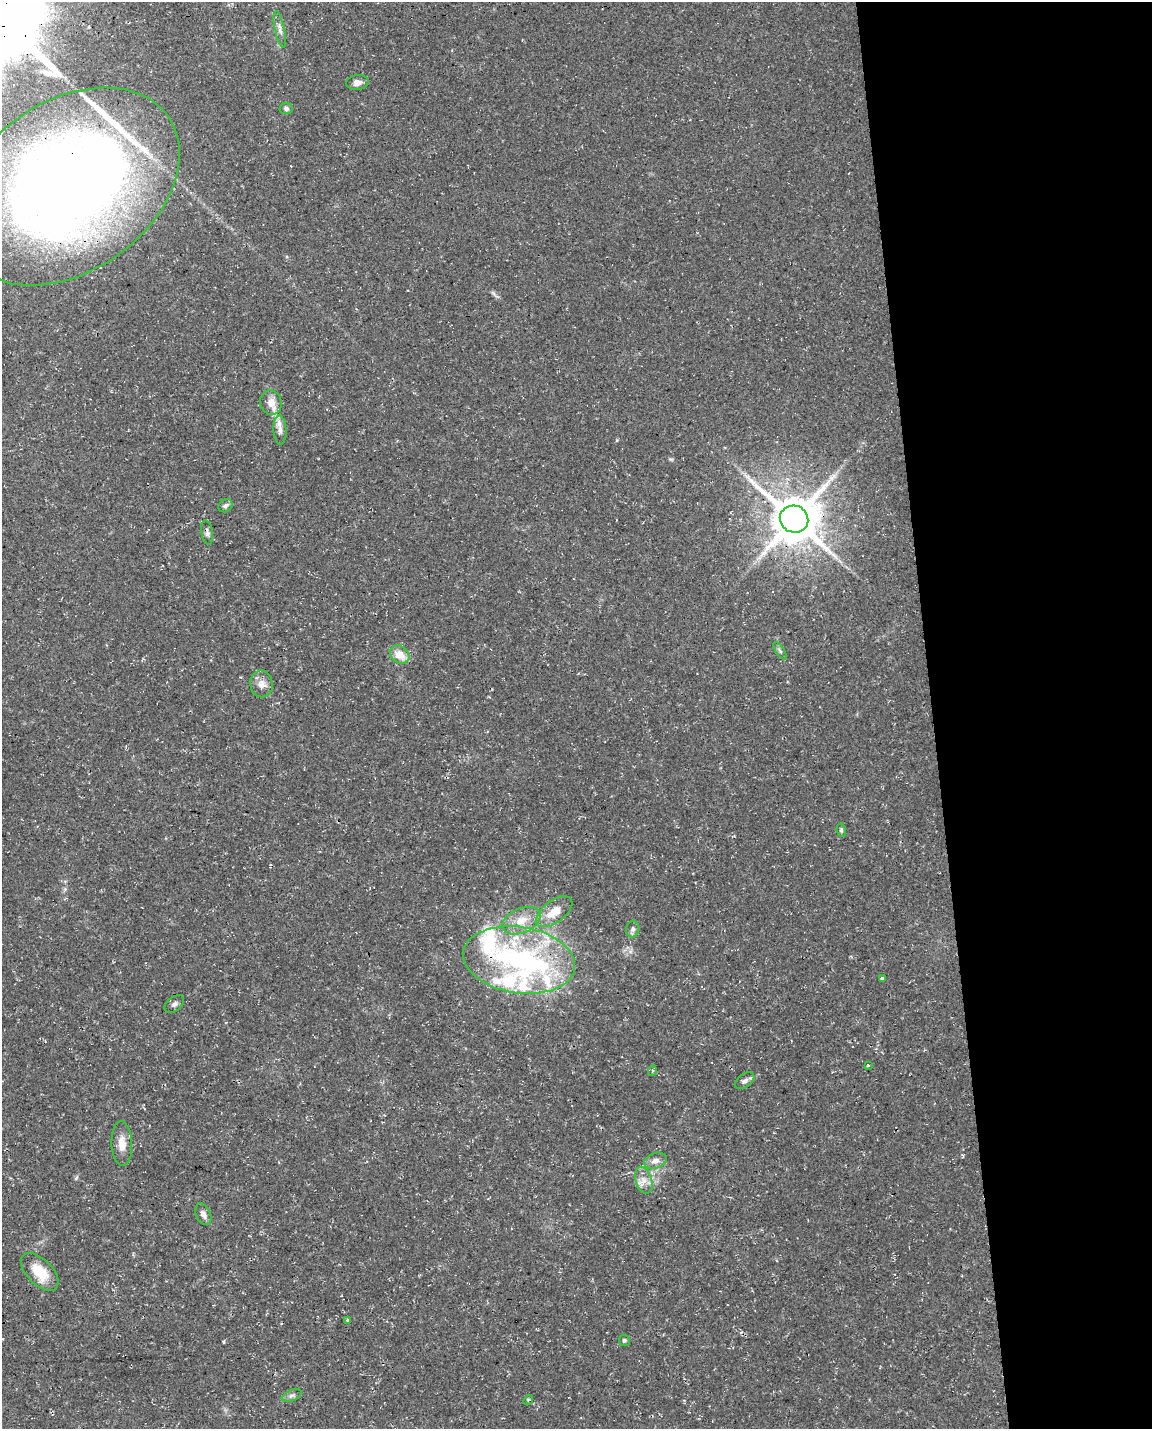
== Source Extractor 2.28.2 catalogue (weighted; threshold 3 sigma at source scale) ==
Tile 8 of 4 x 3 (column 4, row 2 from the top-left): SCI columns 3449-4598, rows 1485-2911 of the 4598 x 4353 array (HDU 1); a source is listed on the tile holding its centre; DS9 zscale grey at full resolution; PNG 1154 x 1431 px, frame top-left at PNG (2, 2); each listed source drawn as its Kron ellipse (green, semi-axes under 4 px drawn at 4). Shown black and unused: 19% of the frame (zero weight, under 3 of 4 exposures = <1% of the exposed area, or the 3 px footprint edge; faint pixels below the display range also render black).
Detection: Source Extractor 2.28.2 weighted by HDU 2 'WHT'; one run over the whole footprint, this tile lists its part. Background 0.0367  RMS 0.0033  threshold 0.015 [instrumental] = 3 sigma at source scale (4.5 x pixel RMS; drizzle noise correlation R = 1.50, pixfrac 1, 0.0396/0.0396 arcsec/px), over >= 5 px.
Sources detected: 39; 2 inside a brighter object's white glare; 1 cosmic-ray / hot-pixel residue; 1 long thin detection or spike segment (spike, bleed or trail) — neither listed nor drawn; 4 inside a brighter listed object's ellipse — not listed separately; the other 31 listed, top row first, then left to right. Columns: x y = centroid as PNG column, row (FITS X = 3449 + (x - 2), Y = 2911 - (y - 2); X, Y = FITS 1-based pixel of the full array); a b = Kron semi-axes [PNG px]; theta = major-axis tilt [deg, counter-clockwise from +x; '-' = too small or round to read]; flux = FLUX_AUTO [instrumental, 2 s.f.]
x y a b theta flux
280 29 19 5 -78 1.6
357 82 11 7 8 1.8
286 108 6 5 - 0.73
68 186 122 85 35 370
271 402 12 10 -74 3.6
280 430 14 6 -87 2
225 506 7 6 - 0.98
794 519 14 13 - 1400
207 533 12 6 -80 1
780 651 10 4 -57 0.7
400 655 10 8 -37 4.5
261 684 13 11 -81 2.6
841 830 7 4 -82 0.61
554 912 21 11 37 6.1
521 921 20 12 23 5.8
633 929 8 6 80 1
519 960 56 33 -8 57
883 979 4 3 - 2.2
174 1004 11 7 38 1.2
868 1065 3 3 - 0.28
652 1071 5 3 - 0.37
745 1081 11 6 36 1.3
122 1144 22 10 -87 4.1
655 1161 11 7 19 2
644 1180 14 8 -73 2.6
203 1214 11 7 -66 1.8
40 1272 23 12 -45 8.3
348 1320 4 4 - 0.39
624 1340 5 5 - 0.61
292 1396 10 5 23 1.1
528 1400 5 4 - 0.45
Overlapping masked pixels (flux is a lower limit): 2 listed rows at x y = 68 186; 794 519